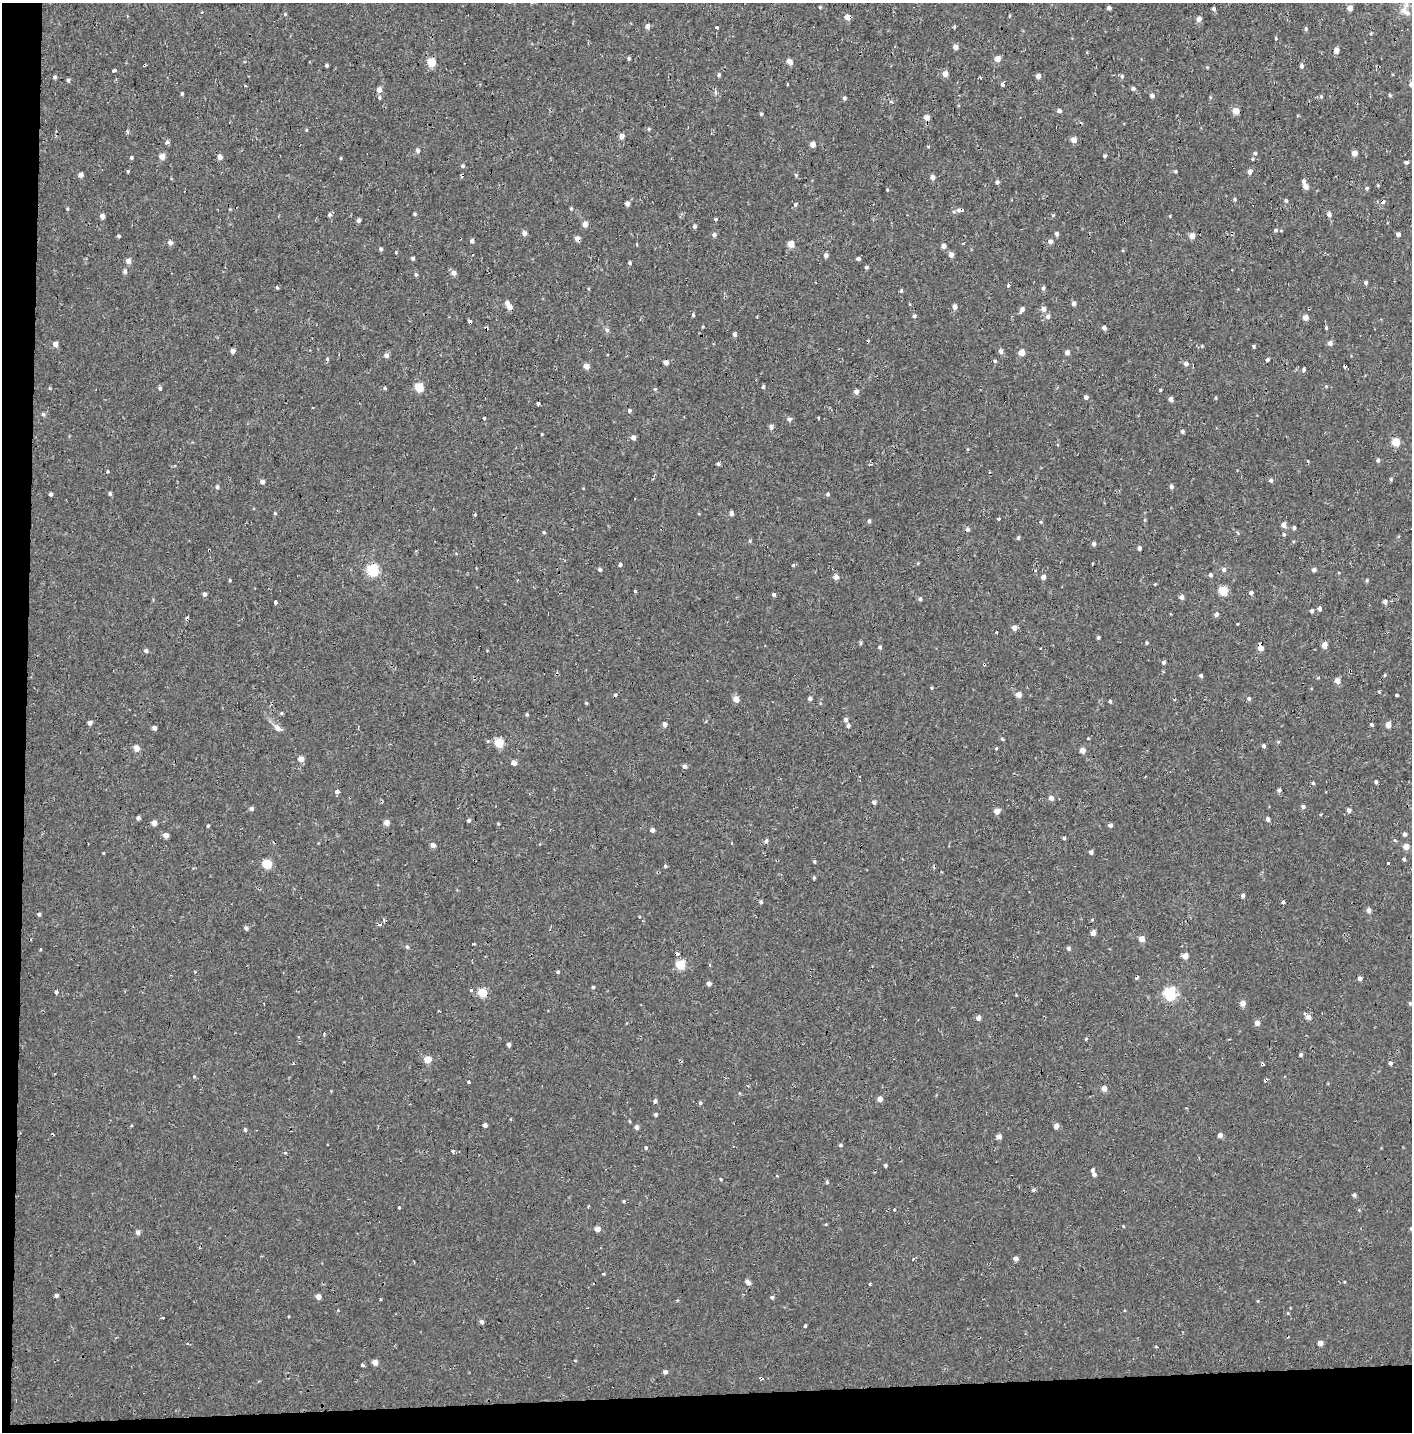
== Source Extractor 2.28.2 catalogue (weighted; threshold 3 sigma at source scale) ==
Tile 7 of 3 x 3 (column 1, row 3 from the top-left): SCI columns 15-1424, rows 163-1592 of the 4245 x 4554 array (HDU 1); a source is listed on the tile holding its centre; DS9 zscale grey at full resolution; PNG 1414 x 1434 px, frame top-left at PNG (2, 3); no overlay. Shown black and unused: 4% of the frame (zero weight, under 2 of 3 exposures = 3% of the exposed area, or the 3 px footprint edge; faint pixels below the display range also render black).
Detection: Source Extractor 2.28.2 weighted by HDU 2 'WHT'; one run over the whole footprint, this tile lists its part. Background -2.28e-05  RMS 0.0025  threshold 0.0113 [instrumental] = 3 sigma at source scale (4.5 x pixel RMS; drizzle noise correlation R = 1.50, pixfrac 1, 0.0396/0.0396 arcsec/px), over >= 5 px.
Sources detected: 418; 18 cosmic-ray / hot-pixel residue — not listed; the other 400 listed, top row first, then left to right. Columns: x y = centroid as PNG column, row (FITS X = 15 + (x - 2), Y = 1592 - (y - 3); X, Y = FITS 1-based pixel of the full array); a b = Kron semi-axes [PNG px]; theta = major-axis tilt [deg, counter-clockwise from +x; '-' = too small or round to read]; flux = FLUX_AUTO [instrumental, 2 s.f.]
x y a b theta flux
820 7 4 4 - 0.27
1109 8 4 4 - 0.74
1350 8 4 4 - 1.9
1214 9 4 4 - 0.55
1406 11 22 12 -79 2.8
202 12 3 3 - 0.65
285 14 5 4 - 0.27
847 17 5 4 - 2.6
1199 19 5 5 - 1.4
647 26 5 5 - 1.1
717 27 3 3 - 0.69
954 27 5 4 - 0.26
1306 29 5 4 - 0.47
1371 33 4 4 - 0.25
1275 38 3 3 - 1.1
955 47 5 5 - 1.1
1336 50 5 5 - 1.4
628 58 4 4 - 0.39
997 59 5 5 - 2.3
789 61 6 4 -40 1.8
431 62 5 5 - 8.6
326 65 3 3 - 0.38
1302 66 5 4 - 0.76
114 71 3 3 - 2.7
945 74 5 4 - 2.5
719 75 5 4 - 0.45
1038 76 5 5 - 1
1122 76 6 5 - 0.42
55 77 5 4 - 0.48
980 77 3 3 - 0.43
68 80 4 4 - 0.47
787 84 3 3 - 1.1
1002 84 5 3 - 0.55
1133 88 5 4 - 0.56
379 90 5 5 - 1.7
182 94 4 3 - 0.33
1152 95 5 4 - 0.91
1390 95 5 4 - 0.31
379 97 6 4 -89 0.39
1210 97 5 3 - 0.23
1321 97 5 4 - 0.37
844 98 5 4 - 0.5
1059 111 5 4 - 0.72
1236 111 4 4 - 3.7
761 114 4 4 - 0.3
1297 116 3 3 - 0.37
927 118 5 4 - 2.4
649 129 5 4 - 0.36
621 136 5 4 - 1.5
1074 140 4 4 - 2.6
167 142 3 3 - 4.4
813 144 5 4 - 1.6
928 147 5 3 - 0.21
418 151 6 5 - 0.73
1255 153 5 4 - 0.52
1355 153 4 4 - 2.4
162 156 5 5 - 2.2
1105 156 4 4 - 0.51
220 157 5 5 - 1.2
131 158 4 4 - 0.39
341 158 4 3 - 0.25
1252 159 4 4 - 0.26
1407 162 4 4 - 0.7
462 166 5 5 - 0.46
128 171 3 3 - 1.6
1175 171 4 4 - 0.35
1250 171 5 4 - 1.2
81 175 5 4 - 1.1
462 175 3 3 - 2.8
796 175 4 4 - 0.33
932 177 4 4 - 1.4
1304 181 5 5 - 0.68
997 182 4 4 - 0.55
1378 185 5 4 - 0.26
1306 187 5 4 - 2.4
1367 188 5 4 - 0.33
887 190 4 3 - 0.22
1235 199 5 4 - 0.34
1286 201 6 4 -61 0.38
627 204 4 4 - 1.2
795 205 5 5 - 0.39
571 208 4 3 - 0.34
67 209 4 3 - 0.27
961 210 6 4 8 1.8
415 214 4 4 - 0.33
1329 214 5 4 - 1
329 215 6 5 - 0.51
1053 215 6 3 45 0.26
102 216 4 4 - 1.5
716 219 4 4 - 0.28
359 220 4 4 - 0.67
585 224 6 5 - 1.4
694 226 5 5 - 0.45
1275 230 5 5 - 0.47
524 233 5 5 - 1.2
1056 234 5 4 - 0.61
1398 234 4 4 - 0.93
714 235 5 5 - 0.68
118 236 4 3 - 0.91
1192 236 4 4 - 3
577 239 5 4 - 1.8
472 241 4 4 - 0.81
1050 241 5 4 - 1.1
170 243 5 5 - 1.2
964 243 3 3 - 0.6
637 244 3 3 - 0.68
791 244 5 4 - 4.5
943 246 4 4 - 1.2
381 249 4 4 - 0.53
396 252 3 3 - 0.22
826 255 4 4 - 0.95
951 255 5 4 - 1.4
413 258 4 4 - 0.49
858 259 4 4 - 0.63
128 261 5 4 - 1.8
629 263 5 3 - 0.33
866 267 4 3 - 0.46
125 272 5 4 - 0.88
454 273 6 5 - 1.3
416 274 5 4 - 0.43
1366 282 4 4 - 0.67
1008 285 3 3 - 3.6
277 288 3 3 - 0.56
1043 288 6 4 -90 0.52
901 291 4 3 - 1.9
507 303 5 5 - 0.93
1074 303 4 4 - 0.9
955 306 5 5 - 1.1
509 307 5 5 - 1.7
1022 309 5 4 - 1.1
1043 309 6 5 - 1.3
693 315 5 3 - 0.31
914 316 4 4 - 0.5
1048 316 5 5 - 1
1305 318 4 4 - 2.5
470 321 3 3 - 1.5
486 328 4 3 - 1.7
1104 328 5 4 - 0.74
1326 328 4 3 - 0.3
607 330 7 4 -46 0.47
735 334 4 4 - 0.82
1330 343 5 5 - 1.1
55 344 4 4 - 1.8
1202 346 4 4 - 0.27
1253 346 4 3 - 0.7
233 351 4 4 - 1.4
1001 351 6 5 - 0.8
1022 352 5 4 - 2.9
1067 353 5 4 - 1.1
386 356 5 5 - 0.97
1267 360 3 3 - 4.1
995 361 4 4 - 0.37
666 362 4 4 - 1.3
1186 364 6 5 - 0.94
586 366 5 4 - 2
1345 366 5 3 - 2.6
1304 370 4 4 - 0.53
419 387 5 5 - 10
763 387 4 3 - 0.44
50 388 5 3 - 0.23
160 388 5 5 - 0.45
385 388 5 4 - 0.4
655 389 5 4 - 0.26
1161 390 4 3 - 0.25
856 392 5 5 - 1.2
1086 397 5 4 - 0.65
1216 398 4 3 - 0.28
1171 399 4 4 - 1.1
538 403 3 3 - 8.5
313 407 3 2 - 0.2
629 411 3 3 - 0.97
43 414 5 5 - 0.48
484 418 4 3 - 1.1
818 418 3 3 - 0.53
789 419 5 5 - 0.76
771 427 5 5 - 0.94
1182 432 4 4 - 0.59
542 434 3 3 - 0.19
633 438 5 4 - 1.4
1396 442 5 5 - 8
1378 460 5 4 - 0.56
718 464 4 3 - 0.49
107 471 4 3 - 0.26
1391 479 5 4 - 0.32
1271 480 5 4 - 0.59
262 482 5 4 - 0.96
217 487 5 4 - 0.49
1171 487 5 4 - 0.67
50 494 3 3 - 0.56
110 494 4 4 - 0.45
828 494 5 4 - 0.44
275 513 4 4 - 0.28
731 513 5 4 - 0.7
475 514 4 3 - 0.24
999 519 3 3 - 0.76
869 521 5 4 - 0.5
1041 522 4 4 - 0.24
1283 525 5 5 - 1.5
1294 528 3 3 - 6
544 532 5 3 - 0.27
1237 532 6 3 -57 0.33
1284 534 5 4 - 0.32
1018 538 5 4 - 0.39
750 541 5 3 - 0.28
1094 544 5 5 - 0.63
1139 548 4 4 - 0.8
209 550 3 3 - 0.61
416 551 3 3 - 0.23
1092 563 3 3 - 0.87
620 565 4 4 - 0.57
794 565 3 3 - 1.5
373 570 6 5 - 29
600 570 5 4 - 0.45
1224 570 5 5 - 0.72
1314 570 5 4 - 0.71
1210 575 4 4 - 0.64
836 577 4 4 - 1.9
1043 577 4 4 - 1.3
230 580 4 3 - 0.25
1367 580 4 4 - 0.37
1155 584 4 3 - 0.19
635 591 4 2 - 0.19
1223 591 5 5 - 11
1251 593 4 4 - 0.78
204 594 5 4 - 0.7
774 595 4 4 - 0.56
1181 597 5 4 - 1.2
920 599 5 4 - 0.56
1391 601 3 3 - 0.39
275 602 4 3 - 2.2
1385 602 4 4 - 0.96
1320 608 4 3 - 2.9
1312 611 4 4 - 0.5
1216 614 5 5 - 0.73
1014 628 5 5 - 1.4
997 632 3 3 - 2.6
1098 638 4 3 - 0.41
1147 643 4 4 - 0.31
1324 645 5 4 - 2.5
880 647 4 4 - 0.5
1261 647 7 4 -83 2.5
146 651 4 4 - 0.67
1163 662 4 4 - 0.73
1201 675 4 4 - 0.49
1385 675 4 3 - 0.27
1337 681 5 5 - 1.7
931 688 3 3 - 0.43
1018 694 5 4 - 2.5
1397 695 3 3 - 1.6
810 698 4 4 - 0.61
736 699 5 5 - 2.5
1249 699 5 5 - 0.49
1110 701 4 3 - 0.39
586 703 4 3 - 0.24
281 713 5 4 - 0.34
527 714 4 4 - 0.34
846 720 5 4 - 0.87
89 723 4 4 - 0.88
664 724 5 4 - 1
1372 725 4 4 - 0.44
1388 725 5 4 - 2
848 726 5 4 - 0.6
358 727 3 3 - 0.28
154 728 4 4 - 1
277 728 15 7 -38 1.4
1002 739 4 3 - 0.39
499 743 5 5 - 10
1264 746 4 3 - 0.69
136 748 5 4 - 2.5
996 748 3 3 - 0.3
1082 750 4 4 - 2.3
301 759 4 4 - 2.5
514 763 5 4 - 1.4
684 766 5 4 - 0.8
1376 782 4 3 - 0.49
1313 783 4 4 - 0.4
1279 790 4 4 - 0.54
337 792 4 3 - 3.1
1051 798 5 4 - 1.5
874 802 5 5 - 0.8
1303 806 5 4 - 0.77
251 809 5 5 - 0.62
1349 810 5 5 - 0.74
997 811 5 4 - 2.2
138 818 4 4 - 0.63
1268 819 4 4 - 0.86
469 820 4 4 - 0.53
154 823 5 4 - 1.6
386 823 4 4 - 2.3
498 823 5 3 - 0.23
1110 825 4 4 - 0.86
208 826 3 3 - 0.74
652 830 4 4 - 1
1405 834 4 4 - 0.75
166 835 4 4 - 2
1064 838 4 4 - 0.38
1395 840 5 3 - 0.26
766 841 5 4 - 0.66
732 843 3 3 - 5.5
433 845 4 4 - 1.6
1406 846 5 4 - 2.7
1091 852 4 4 - 0.76
103 853 3 3 - 1
1404 859 4 4 - 0.46
814 861 4 3 - 0.33
1388 863 3 3 - 3
267 864 5 5 - 12
665 866 4 4 - 0.41
941 871 3 2 - 0.21
814 878 4 3 - 0.35
1243 895 4 4 - 0.7
761 902 4 4 - 0.51
1283 902 4 3 - 0.36
1369 910 5 5 - 1.3
39 914 4 4 - 0.55
246 928 4 4 - 0.76
1093 933 4 4 - 1.5
1142 939 5 5 - 2.2
474 944 3 2 - 0.26
407 947 5 5 - 0.5
1068 948 5 5 - 0.54
41 949 3 3 - 0.31
676 954 3 3 - 3
1185 956 5 5 - 2.3
680 965 5 5 - 11
710 965 4 3 - 0.26
558 972 4 3 - 0.39
1137 977 4 3 - 1.6
1360 978 4 4 - 0.99
709 984 4 4 - 1.1
593 987 4 3 - 0.43
471 990 3 3 - 1.1
56 992 5 4 - 0.72
482 993 5 5 - 11
1170 993 6 6 - 32
1016 995 3 3 - 0.17
1243 1003 4 4 - 2.4
1410 1003 4 4 - 0.33
1308 1017 6 4 -42 1.8
978 1018 4 4 - 1.4
1257 1023 5 4 - 1.5
1086 1039 4 3 - 0.29
509 1044 4 4 - 0.82
1301 1054 4 4 - 0.69
428 1059 5 4 - 4.8
1390 1063 4 4 - 0.65
1262 1064 4 3 - 0.85
194 1076 5 3 - 0.24
1266 1080 3 3 - 1.6
469 1082 3 3 - 1
1104 1089 4 4 - 1.9
880 1099 5 4 - 1.6
655 1101 5 4 - 0.6
700 1103 4 4 - 0.45
656 1114 4 4 - 0.49
485 1125 4 4 - 1.3
1056 1126 5 4 - 1.6
637 1127 4 4 - 1.1
245 1130 5 4 - 0.43
1220 1135 4 4 - 1.3
999 1136 4 4 - 1.7
840 1145 5 4 - 0.39
646 1148 4 4 - 0.43
453 1151 3 3 - 2.3
885 1165 4 3 - 0.44
1093 1170 4 4 - 0.55
1094 1174 5 4 - 0.76
721 1179 4 3 - 0.23
827 1182 5 4 - 0.39
1033 1190 5 5 - 0.39
1354 1195 4 4 - 0.63
624 1201 4 3 - 0.24
399 1207 3 3 - 1.6
588 1207 3 2 - 0.5
1123 1226 4 3 - 0.18
597 1229 4 4 - 2.1
138 1232 5 4 - 1.1
913 1259 3 3 - 0.94
1016 1259 5 4 - 1.2
748 1282 6 4 -42 1.5
1344 1282 3 2 - 0.21
869 1284 3 3 - 0.76
56 1295 4 3 - 0.72
318 1296 4 4 - 1.8
772 1297 5 4 - 0.54
381 1299 4 2 - 0.18
677 1300 4 4 - 0.25
1258 1301 4 3 - 0.2
338 1310 4 3 - 0.2
1288 1313 4 4 - 0.24
163 1318 4 2 - 2.3
482 1322 5 4 - 0.89
805 1326 3 3 - 0.94
1320 1343 4 4 - 1.8
1156 1347 4 2 - 0.21
575 1360 4 3 - 0.19
375 1362 4 4 - 2.1
362 1365 3 3 - 1.3
665 1372 4 4 - 0.83
761 1378 4 3 - 0.63
Overlapping masked pixels (flux is a lower limit): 16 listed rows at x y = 847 17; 462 175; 961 210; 577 239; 509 307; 470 321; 486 328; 1345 366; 209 550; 1261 647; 1337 681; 676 954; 1137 977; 1262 1064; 1266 1080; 761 1378